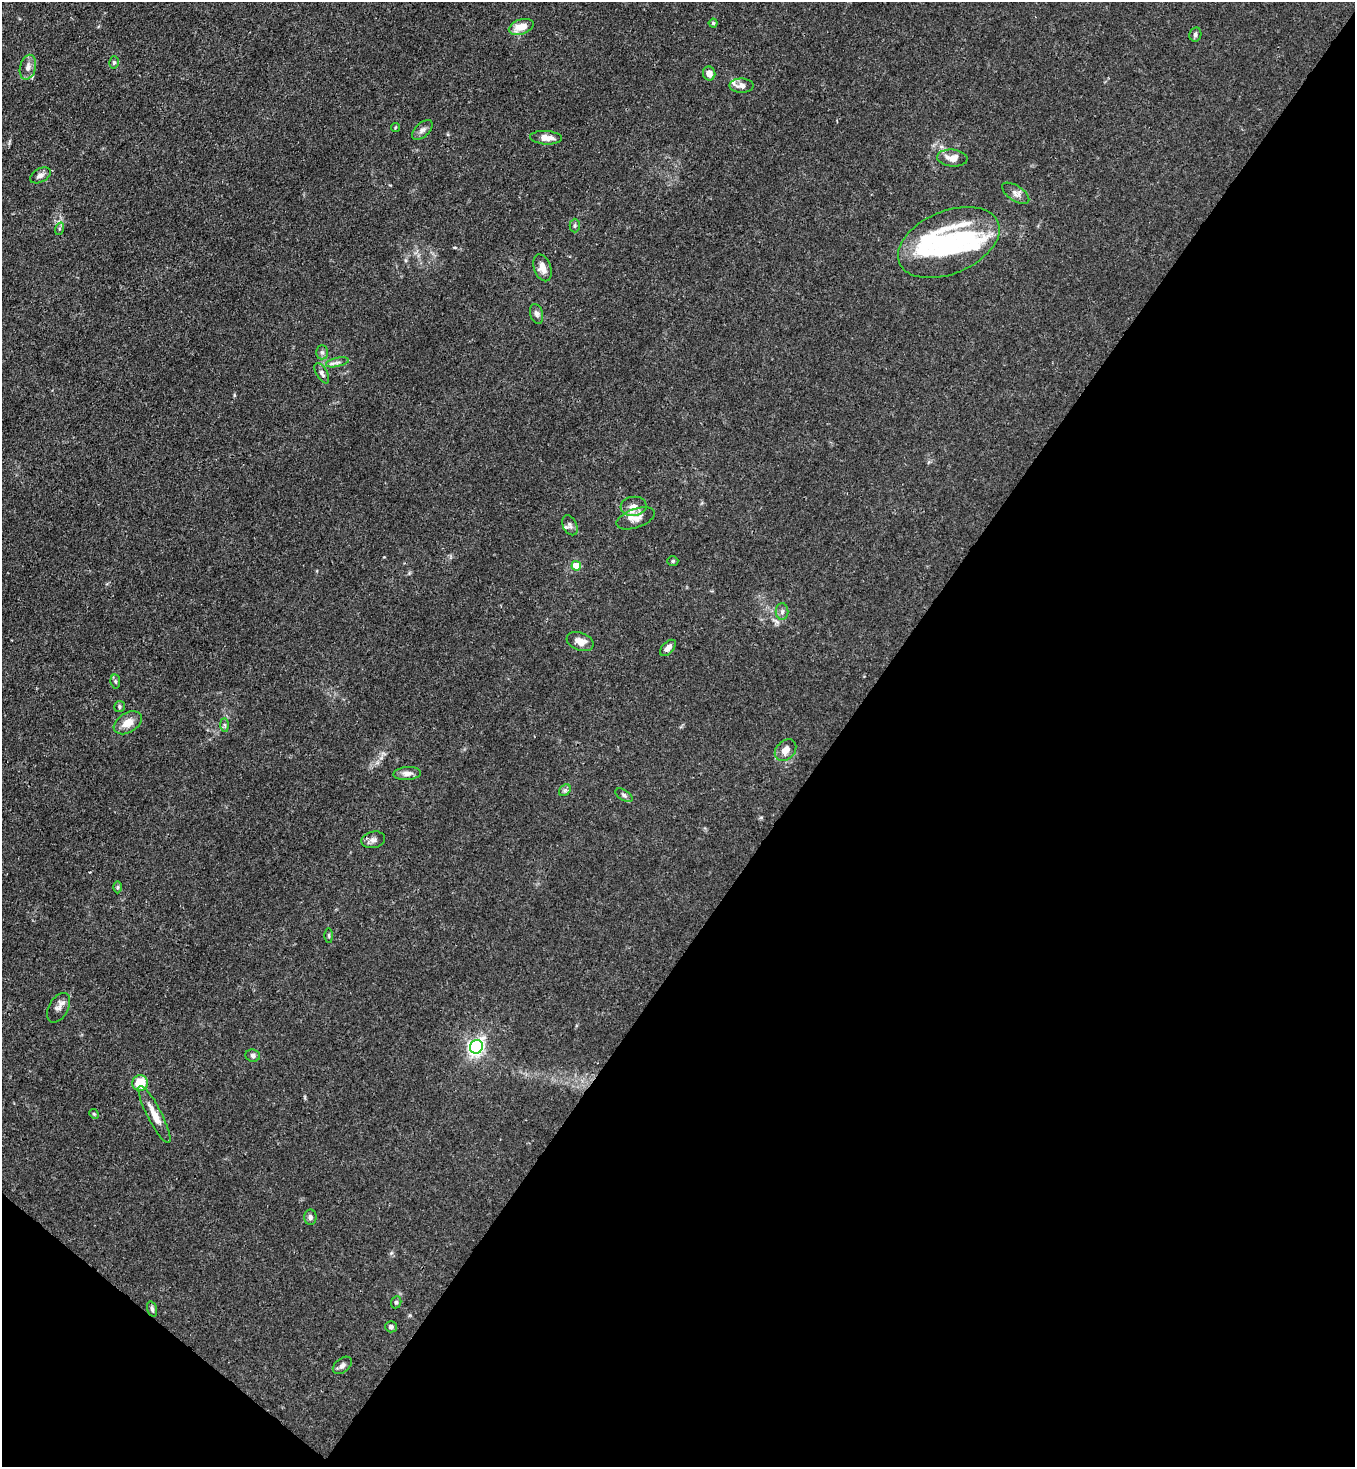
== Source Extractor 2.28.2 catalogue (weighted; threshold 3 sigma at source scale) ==
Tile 15 of 4 x 4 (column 3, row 4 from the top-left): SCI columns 3070-4422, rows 60-1524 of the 6000 x 5978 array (HDU 1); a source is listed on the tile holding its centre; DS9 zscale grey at full resolution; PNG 1357 x 1469 px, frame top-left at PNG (2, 2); each listed source drawn as its Kron ellipse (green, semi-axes under 4 px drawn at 4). Shown black and unused: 40% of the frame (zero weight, under 3 of 4 exposures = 7% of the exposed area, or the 3 px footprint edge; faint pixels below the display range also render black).
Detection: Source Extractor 2.28.2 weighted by HDU 2 'WHT'; one run over the whole footprint, this tile lists its part. Background 0.02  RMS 0.0026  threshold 0.0118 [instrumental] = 3 sigma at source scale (4.5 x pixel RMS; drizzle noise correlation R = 1.50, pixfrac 1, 0.05/0.05 arcsec/px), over >= 5 px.
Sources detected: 57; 3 inside a brighter object's white glare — neither listed nor drawn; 3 inside a brighter listed object's ellipse — not listed separately; the other 51 listed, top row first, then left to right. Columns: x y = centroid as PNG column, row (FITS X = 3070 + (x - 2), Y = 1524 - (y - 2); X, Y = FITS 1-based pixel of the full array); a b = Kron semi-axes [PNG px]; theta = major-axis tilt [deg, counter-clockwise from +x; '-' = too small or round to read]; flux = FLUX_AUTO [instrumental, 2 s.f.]
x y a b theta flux
713 23 4 4 - 0.31
521 27 13 7 18 3.6
1195 34 7 6 - 0.62
114 62 6 5 - 0.45
28 67 12 8 76 1.5
709 73 7 6 - 2
742 86 12 7 0 1.5
395 127 5 3 - 0.22
422 130 12 7 43 1
546 138 16 6 -4 2.5
952 158 15 8 -6 2.8
40 175 11 6 28 1.2
1016 193 15 7 -34 1.4
575 225 7 5 88 0.44
59 229 6 4 72 0.4
949 242 53 31 23 29
542 268 14 8 -71 2.1
536 314 10 6 -74 0.88
322 352 7 6 - 0.71
337 362 11 4 12 0.88
322 373 11 5 -60 0.89
634 506 13 9 7 2.1
636 518 20 9 19 2.4
570 525 11 7 -64 0.99
673 561 5 4 - 0.4
576 566 5 5 - 5.9
782 612 8 6 88 0.8
580 641 14 9 -20 2.3
668 648 10 5 47 1.3
115 681 7 4 -82 0.46
119 707 5 5 - 0.42
128 723 15 9 31 3
225 725 7 4 -89 0.47
786 750 12 9 47 2.3
407 773 14 6 5 1.5
565 790 7 5 45 0.56
624 795 10 5 -32 0.67
373 840 12 8 13 1.1
118 887 6 4 89 0.36
329 936 7 3 -89 0.32
59 1008 16 9 60 1.5
476 1047 7 6 - 65
253 1055 7 6 - 0.84
140 1083 8 7 - 6.6
94 1114 5 4 - 0.3
154 1114 32 7 -63 3.8
310 1217 7 6 - 0.79
396 1302 6 5 - 0.43
152 1309 8 4 -75 0.57
391 1327 6 5 - 0.78
342 1365 11 7 38 0.99
Overlapping masked pixels (flux is a lower limit): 1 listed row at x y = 782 612